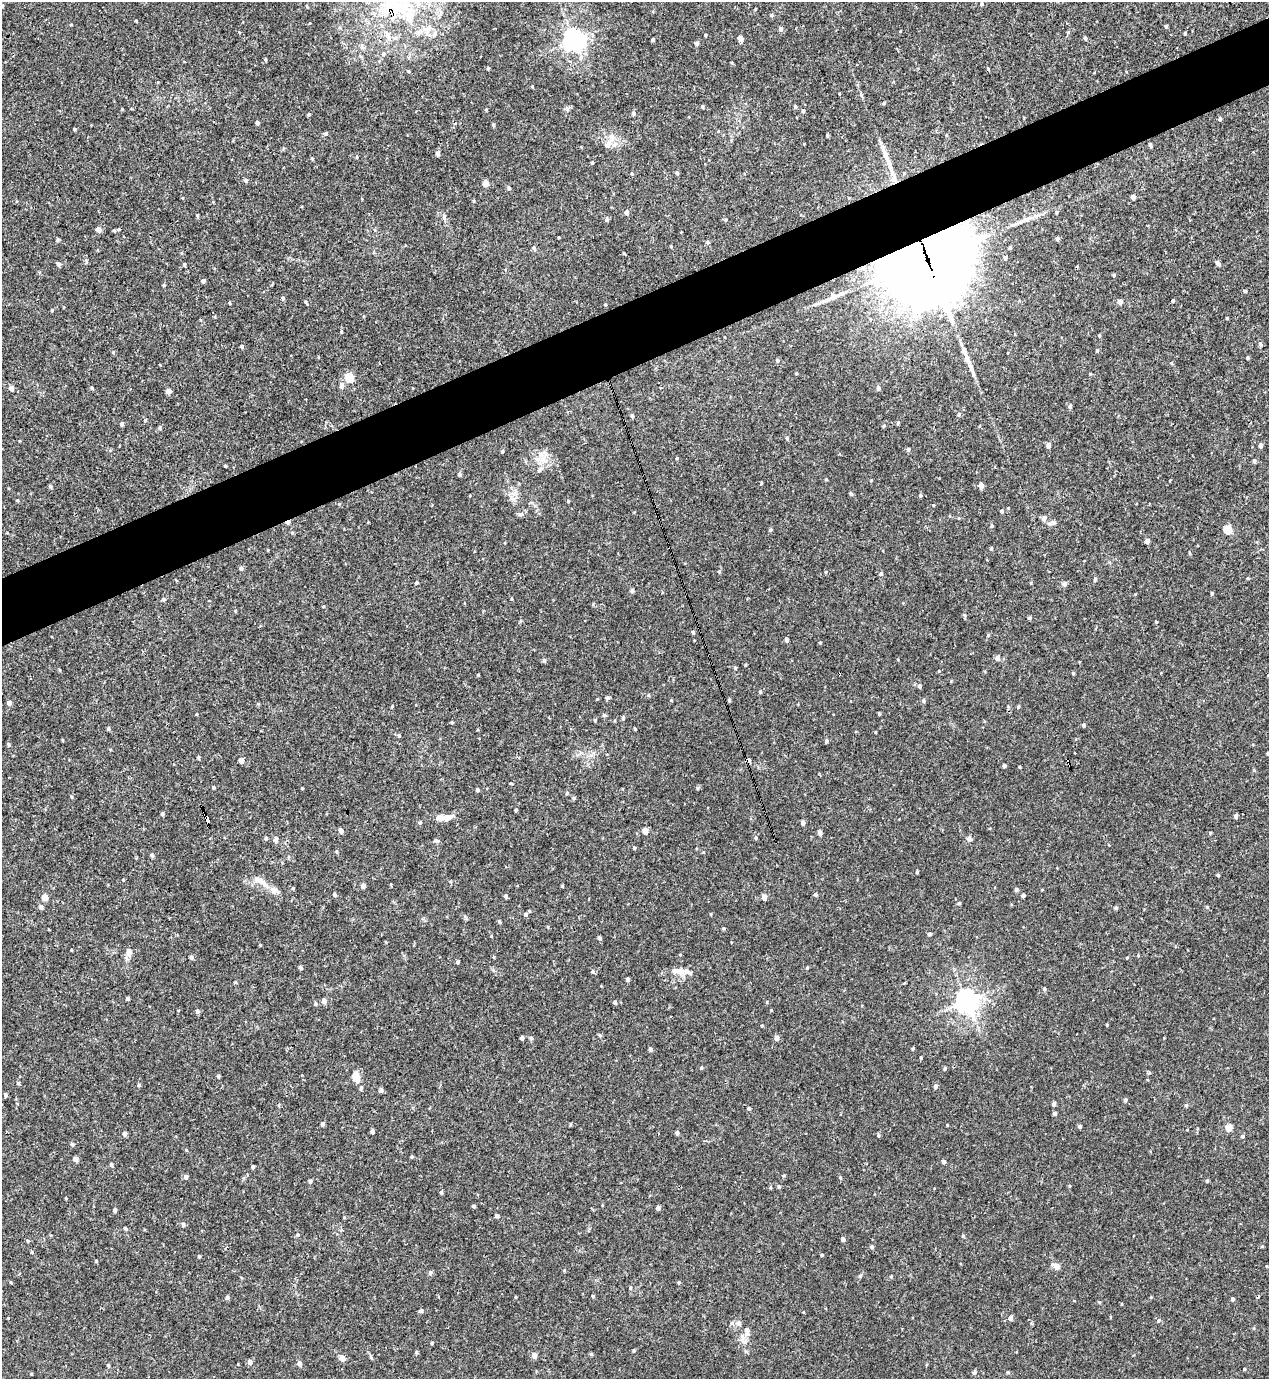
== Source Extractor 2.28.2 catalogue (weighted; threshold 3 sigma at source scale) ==
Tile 10 of 4 x 4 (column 2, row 3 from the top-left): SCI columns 1420-2686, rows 1437-2813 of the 5522 x 5568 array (HDU 1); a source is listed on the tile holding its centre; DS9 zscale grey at full resolution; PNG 1271 x 1381 px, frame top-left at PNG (2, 2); no overlay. Shown black and unused: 5% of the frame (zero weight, under 3 of 4 exposures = <1% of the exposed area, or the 3 px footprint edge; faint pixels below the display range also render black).
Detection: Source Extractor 2.28.2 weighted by HDU 2 'WHT'; one run over the whole footprint, this tile lists its part. Background 0.02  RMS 0.0041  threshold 0.0185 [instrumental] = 3 sigma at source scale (4.5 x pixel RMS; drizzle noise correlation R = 1.50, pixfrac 1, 0.05/0.05 arcsec/px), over >= 5 px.
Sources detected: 354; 5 cosmic-ray / hot-pixel residue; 4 long thin detections or spike segments (spike, bleed or trail) — not listed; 4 inside a brighter listed object's ellipse — not listed separately; the other 341 listed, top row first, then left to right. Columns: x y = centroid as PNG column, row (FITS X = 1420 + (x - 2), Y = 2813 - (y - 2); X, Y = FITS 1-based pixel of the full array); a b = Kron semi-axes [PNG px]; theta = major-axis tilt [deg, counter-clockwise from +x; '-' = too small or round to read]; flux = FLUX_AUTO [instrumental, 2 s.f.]
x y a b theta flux
981 4 4 4 - 0.62
2 6 4 3 - 0.36
755 9 4 3 - 0.29
392 12 17 12 42 41
771 15 4 4 - 0.62
410 17 31 12 -89 12
136 21 3 3 - 0.36
1166 26 4 3 - 0.56
781 29 5 4 - 1.1
900 31 3 3 - 0.34
435 33 9 6 72 1.5
1185 33 3 3 - 0.43
705 35 3 3 - 0.49
388 36 12 7 -69 2.6
740 38 7 5 -24 1.2
1085 38 4 4 - 0.6
574 40 8 7 - 220
653 40 3 3 - 0.8
697 43 4 4 - 1
383 53 6 5 - 0.79
265 59 5 3 - 0.4
488 68 4 3 - 0.52
408 71 4 4 - 0.46
532 86 4 4 - 0.31
884 103 5 3 - 0.54
702 107 4 3 - 0.58
795 107 4 3 - 0.62
122 109 4 4 - 0.3
567 109 6 5 - 0.79
486 110 4 3 - 0.38
803 111 4 3 - 0.57
633 113 5 5 - 0.72
309 114 4 4 - 0.47
1220 119 4 4 - 0.68
257 123 4 3 - 0.97
493 125 5 3 - 0.53
74 129 3 3 - 0.54
326 134 5 4 - 0.61
827 135 4 3 - 0.5
611 138 14 9 87 3
1150 145 4 3 - 0.7
437 153 5 4 - 1.4
357 157 5 3 - 0.39
312 158 4 4 - 0.51
592 163 4 3 - 0.54
677 173 4 4 - 0.72
632 174 4 3 - 0.36
246 180 5 5 - 0.73
485 183 5 4 - 4.8
509 188 5 4 - 0.88
1133 197 4 4 - 1.4
626 212 4 4 - 1.7
1056 212 5 3 - 0.44
197 215 4 3 - 0.41
444 216 8 3 -85 0.68
607 219 5 4 - 0.9
726 220 4 4 - 0.41
99 229 5 4 - 2.5
114 230 6 3 -19 0.4
1057 239 4 3 - 0.97
57 240 6 4 90 0.48
708 242 5 4 - 0.71
671 246 4 4 - 0.34
534 248 7 5 -64 0.88
1010 248 4 3 - 0.53
624 254 4 3 - 0.33
1005 258 5 4 - 0.66
927 260 29 27 84 7900
1218 263 8 4 -41 1.1
58 264 4 4 - 1.1
184 264 4 3 - 0.56
1114 275 4 3 - 0.47
203 281 4 4 - 1.1
164 285 4 4 - 0.42
1245 291 4 4 - 0.51
831 297 29 9 32 4.8
282 298 5 4 - 0.52
1173 301 4 3 - 0.54
305 302 4 4 - 0.5
1120 302 5 4 - 2.1
230 303 4 3 - 0.37
605 305 4 3 - 0.36
52 310 3 3 - 0.39
1227 318 3 3 - 0.36
341 331 5 3 - 0.4
1099 335 4 3 - 0.53
1260 343 6 5 - 0.74
242 346 4 4 - 0.68
1097 351 5 3 - 0.58
113 352 5 4 - 0.42
1247 358 4 3 - 0.42
777 360 4 4 - 0.53
967 360 12 7 -72 2
1171 363 5 3 - 0.35
1090 374 3 3 - 0.33
349 377 5 5 - 18
341 385 8 6 -90 1.3
11 388 4 4 - 2
92 388 4 4 - 0.51
878 388 5 4 - 0.93
168 391 4 4 - 2.9
1070 406 4 4 - 0.93
959 414 5 4 - 0.73
632 416 5 4 - 0.53
145 420 5 3 - 0.37
898 423 5 3 - 0.57
122 424 4 4 - 0.93
884 426 4 4 - 0.46
160 428 5 3 - 0.47
787 438 4 3 - 0.79
1048 445 6 4 86 1.5
1260 445 4 4 - 1.5
908 450 5 4 - 0.67
502 451 5 3 - 0.48
543 458 11 7 61 2.9
677 458 5 3 - 0.32
1254 461 5 4 - 0.75
225 466 3 2 - 0.45
539 470 7 5 52 0.91
460 474 6 4 -88 0.54
826 479 3 3 - 0.38
871 480 4 3 - 0.34
761 483 4 3 - 0.41
50 486 5 4 - 0.54
981 486 5 4 - 2.5
851 494 6 3 -19 0.44
920 495 4 3 - 0.59
17 500 4 3 - 0.43
568 501 4 3 - 0.4
933 505 3 2 - 0.3
1008 508 4 3 - 0.29
1002 511 4 4 - 0.69
1044 518 6 5 - 1.6
1052 523 12 5 8 1.3
992 525 5 4 - 0.56
1228 529 5 5 - 12
770 530 4 4 - 0.6
292 533 5 4 - 0.44
1147 541 4 4 - 1.5
991 549 4 3 - 0.58
241 568 5 4 - 0.87
719 572 4 4 - 0.44
881 574 5 4 - 0.82
1248 578 4 3 - 0.36
1095 579 5 4 - 0.67
416 583 4 4 - 0.71
1064 584 5 5 - 1.5
632 591 4 4 - 1.1
1212 593 4 3 - 0.51
164 600 6 4 89 0.62
235 611 4 3 - 0.38
965 615 5 4 - 0.52
1030 617 5 4 - 0.46
1156 622 3 3 - 0.34
693 632 4 4 - 0.56
988 635 4 3 - 0.42
786 640 4 3 - 1.3
820 643 4 2 - 0.34
997 658 6 5 - 1.5
544 660 5 4 - 0.7
735 668 4 4 - 0.5
60 670 5 3 - 0.34
1073 673 4 4 - 0.45
919 686 5 5 - 0.74
760 692 4 4 - 0.48
648 695 4 4 - 0.5
607 698 5 5 - 0.63
729 700 4 4 - 0.59
923 701 5 5 - 0.73
9 703 5 5 - 1.2
392 706 3 3 - 0.33
1018 706 5 3 - 0.43
879 713 4 3 - 0.49
196 714 4 3 - 0.29
604 715 5 4 - 0.63
623 718 5 4 - 0.64
595 720 4 4 - 0.42
452 722 5 3 - 0.35
1083 725 4 4 - 0.78
108 729 4 4 - 0.61
635 729 3 3 - 0.39
399 735 5 4 - 0.53
62 740 4 3 - 0.32
826 741 5 4 - 0.62
8 744 5 4 - 0.46
1268 753 4 3 - 0.68
199 757 4 4 - 0.51
241 760 4 4 - 2.6
1069 763 8 3 -70 11
1004 766 3 3 - 0.87
1019 767 3 3 - 0.35
214 787 4 4 - 0.49
697 788 5 3 - 0.44
477 790 4 4 - 0.71
72 797 5 3 - 0.39
574 798 5 4 - 0.56
516 810 3 3 - 0.48
162 814 5 4 - 0.65
1236 816 4 3 - 1.2
442 817 23 7 2 3.9
206 820 5 3 - 10
420 823 4 4 - 0.64
803 823 4 4 - 1.6
341 830 5 4 - 1.3
645 831 5 4 - 3.2
820 833 4 4 - 1.6
1210 833 4 4 - 0.39
266 838 5 4 - 0.6
755 838 4 4 - 0.56
969 839 6 5 - 1.4
276 840 7 6 - 0.86
634 848 4 4 - 0.5
337 852 5 3 - 0.4
152 855 5 4 - 0.84
917 872 3 3 - 0.51
1218 875 3 3 - 0.56
123 880 4 3 - 0.32
261 881 28 8 -36 4.5
363 886 4 4 - 1.4
562 886 4 3 - 0.37
293 888 4 4 - 0.35
1017 889 4 4 - 0.87
815 894 4 4 - 0.69
335 895 4 4 - 0.8
1023 895 4 3 - 0.85
506 896 4 4 - 0.87
45 897 5 4 - 4.6
764 897 5 4 - 2.3
959 903 4 4 - 0.5
41 907 5 5 - 1.2
1207 907 4 4 - 0.47
1116 908 4 4 - 0.59
526 914 6 5 - 1.1
711 914 4 3 - 0.34
499 921 5 4 - 0.56
723 928 5 3 - 0.4
929 934 4 4 - 0.75
599 938 5 4 - 0.7
129 952 11 8 77 1.9
191 957 5 4 - 0.72
1127 958 4 3 - 0.31
457 962 4 3 - 0.61
301 968 4 4 - 0.72
807 968 5 3 - 0.37
680 971 15 10 -13 3.5
593 972 5 5 - 0.72
627 979 4 3 - 1
1044 989 4 4 - 0.65
128 998 3 3 - 0.82
324 1001 5 5 - 1.5
967 1001 8 7 - 270
615 1002 4 4 - 0.57
767 1002 5 3 - 0.33
315 1004 5 5 - 0.63
197 1011 5 4 - 0.85
762 1026 4 3 - 0.33
600 1035 5 4 - 0.51
522 1038 4 3 - 1.3
531 1038 5 4 - 0.69
776 1038 5 4 - 1.8
913 1048 4 3 - 0.44
650 1049 4 4 - 0.88
921 1057 4 3 - 0.36
701 1068 4 4 - 0.45
945 1069 4 4 - 0.57
218 1076 5 4 - 0.62
356 1077 13 8 -80 3.8
18 1083 4 4 - 0.49
139 1085 5 4 - 0.49
935 1086 5 4 - 1.1
361 1088 5 4 - 0.68
381 1090 6 5 - 0.7
5 1095 4 3 - 0.7
1125 1100 4 4 - 0.79
1054 1104 4 4 - 1.2
1186 1105 5 4 - 0.49
749 1108 4 4 - 0.48
1055 1114 4 4 - 0.93
323 1124 4 4 - 0.77
1080 1126 4 4 - 0.75
1229 1128 5 4 - 6.2
372 1131 4 3 - 0.94
677 1133 4 4 - 0.86
124 1134 5 5 - 1
878 1135 5 3 - 0.44
1242 1136 5 4 - 0.71
72 1144 5 4 - 0.76
412 1157 4 3 - 0.49
76 1159 4 4 - 1.8
944 1162 5 4 - 0.73
111 1164 5 4 - 0.65
253 1167 4 3 - 0.65
186 1177 5 4 - 1.3
840 1178 4 4 - 0.42
310 1181 4 4 - 0.75
1207 1181 4 4 - 0.5
771 1187 4 3 - 0.37
779 1187 5 4 - 0.59
441 1192 5 4 - 0.53
66 1198 4 2 - 0.29
474 1206 4 4 - 0.56
658 1208 4 4 - 1.3
115 1210 4 4 - 0.95
497 1216 4 4 - 0.76
183 1224 6 4 -88 0.74
126 1229 5 4 - 0.55
963 1236 5 3 - 0.39
843 1239 4 4 - 0.97
28 1241 4 4 - 0.42
871 1247 4 4 - 0.74
822 1255 3 3 - 0.44
199 1256 3 3 - 0.52
96 1261 4 4 - 0.36
1056 1266 9 6 -24 1.9
430 1272 6 5 - 0.76
860 1276 5 4 - 0.51
891 1276 4 3 - 0.38
10 1282 4 3 - 0.33
679 1283 4 3 - 0.46
630 1288 4 3 - 0.37
593 1296 3 3 - 0.51
227 1297 5 4 - 0.75
1232 1299 5 4 - 0.66
1099 1302 4 4 - 0.39
421 1311 5 5 - 0.62
1010 1318 6 5 - 1.2
1159 1320 5 3 - 0.45
739 1323 6 6 - 1.1
747 1331 14 5 84 1.8
432 1343 4 3 - 0.42
634 1351 4 4 - 0.41
416 1352 4 3 - 0.57
591 1354 5 4 - 0.45
534 1355 5 4 - 2.4
342 1358 6 5 - 2.3
250 1362 6 5 - 1.3
299 1363 5 4 - 1.5
108 1365 4 3 - 0.4
1244 1369 3 3 - 0.34
974 1372 5 4 - 0.93
31 1374 4 3 - 0.35
Overlapping masked pixels (flux is a lower limit): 4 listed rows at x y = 392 12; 927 260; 1069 763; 206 820
Isophote crosses this tile's border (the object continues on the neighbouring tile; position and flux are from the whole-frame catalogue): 3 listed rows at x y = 2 6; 392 12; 1268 753
Unlisted compact peaks at least as high as the median listed source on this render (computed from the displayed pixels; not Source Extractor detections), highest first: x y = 302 788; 939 671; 947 1125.